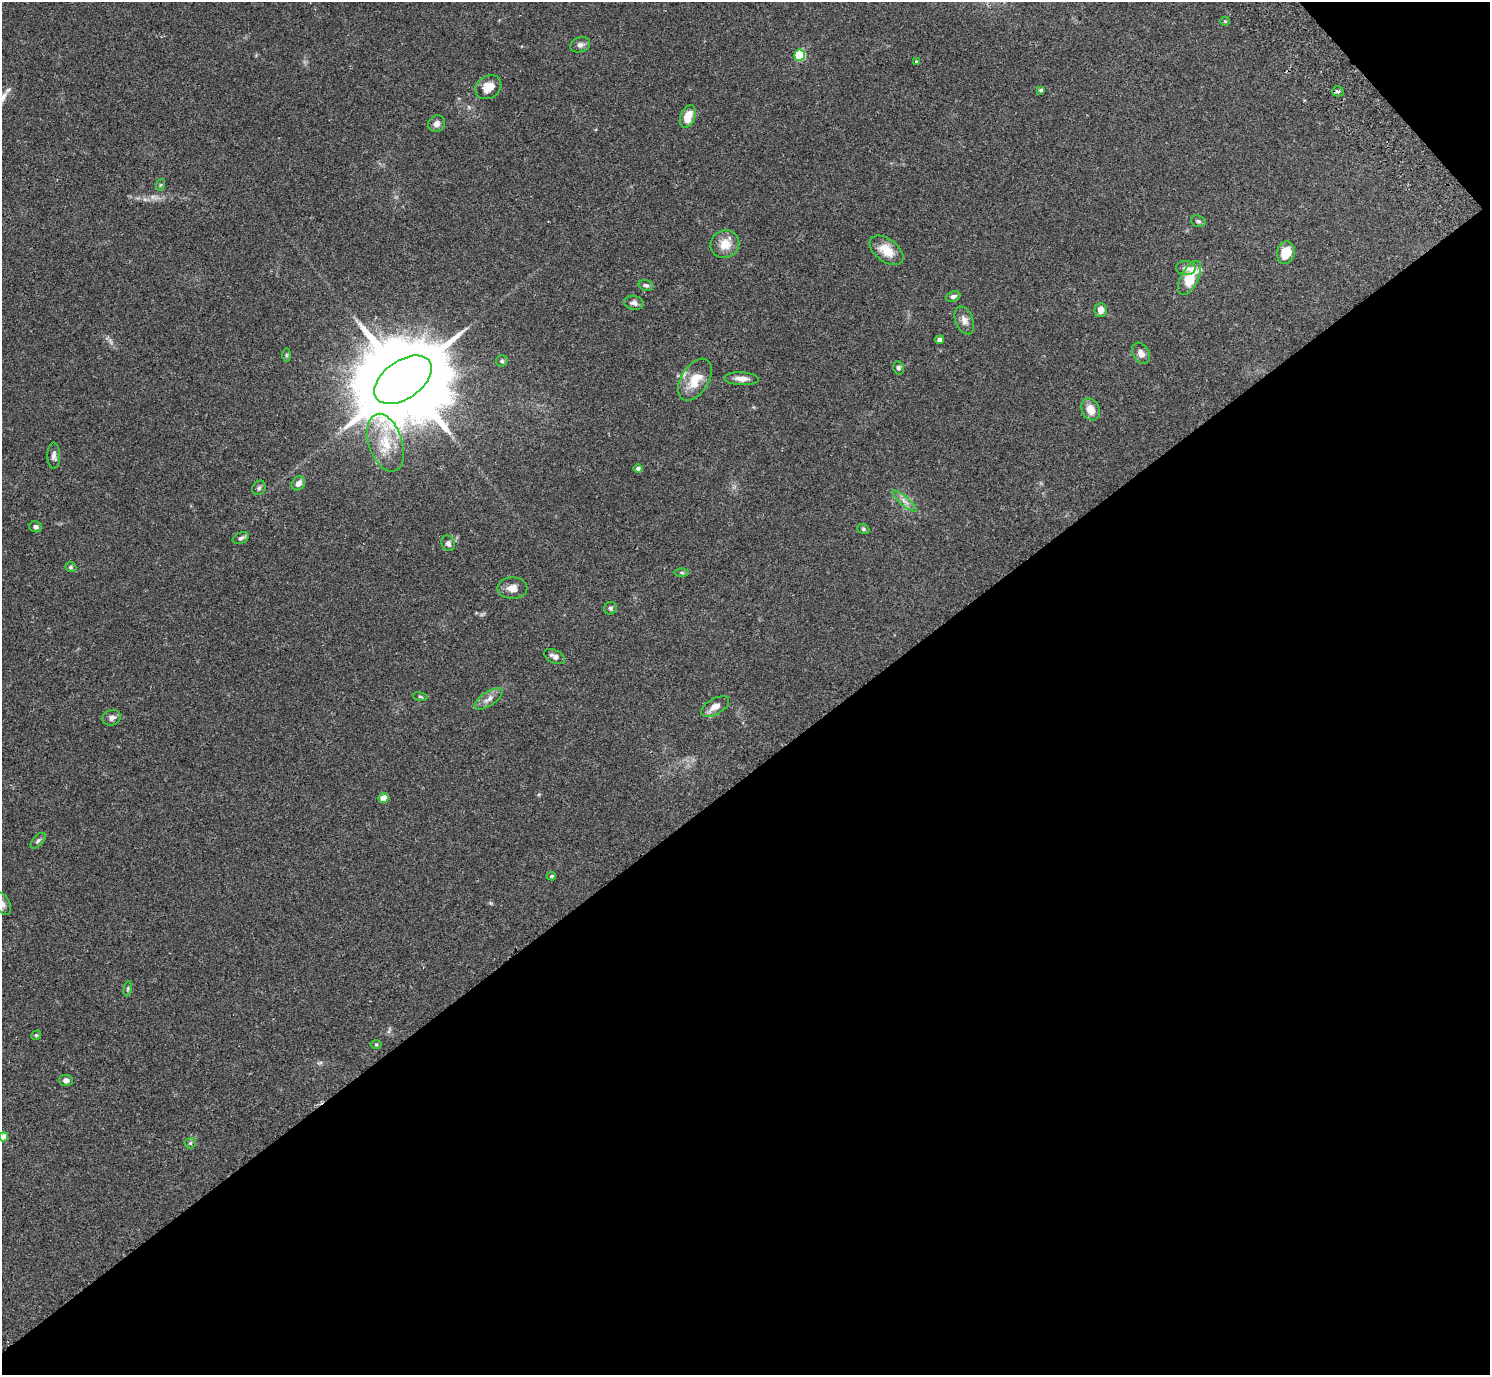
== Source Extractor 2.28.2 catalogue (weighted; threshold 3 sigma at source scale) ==
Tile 12 of 4 x 4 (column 4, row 3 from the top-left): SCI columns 4514-6001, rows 1576-2948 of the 6052 x 6035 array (HDU 1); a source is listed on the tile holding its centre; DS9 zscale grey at full resolution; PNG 1492 x 1377 px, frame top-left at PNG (2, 2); each listed source drawn as its Kron ellipse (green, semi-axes under 4 px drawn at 4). Shown black and unused: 45% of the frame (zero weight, under 2 of 3 exposures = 3% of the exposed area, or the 3 px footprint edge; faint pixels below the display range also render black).
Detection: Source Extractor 2.28.2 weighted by HDU 2 'WHT'; one run over the whole footprint, this tile lists its part. Background 0.109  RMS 0.0066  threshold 0.0297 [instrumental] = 3 sigma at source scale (4.5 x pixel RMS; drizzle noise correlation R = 1.50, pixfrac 1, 0.05/0.05 arcsec/px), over >= 5 px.
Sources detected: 60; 1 inside a brighter listed object's ellipse — not listed separately; the other 59 listed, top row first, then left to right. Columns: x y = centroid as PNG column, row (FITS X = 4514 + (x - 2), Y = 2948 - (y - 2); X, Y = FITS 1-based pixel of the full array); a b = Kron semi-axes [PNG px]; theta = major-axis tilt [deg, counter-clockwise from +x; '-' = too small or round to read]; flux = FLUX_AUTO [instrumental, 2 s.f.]
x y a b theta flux
1225 21 4 4 - 0.63
580 45 10 7 19 2.4
800 55 5 5 - 42
917 62 3 3 - 1.1
488 87 14 11 35 7.5
1041 90 4 3 - 1.2
1338 91 6 5 - 2
688 116 12 7 67 9.3
437 124 9 8 - 3
160 185 6 4 71 0.8
1198 221 8 5 -17 1.3
725 244 14 13 - 9.1
886 250 19 11 -37 11
1286 253 11 8 77 12
1186 268 10 7 -3 2.9
1190 278 18 8 63 20
646 285 7 5 -17 1.5
953 296 7 5 21 1.8
634 303 10 7 -12 2.6
1101 310 7 6 - 4.7
964 320 14 8 -69 3.8
939 340 4 4 - 2.6
1141 353 11 8 -58 3.8
286 355 6 4 -90 0.87
502 361 6 5 - 1.2
898 368 6 5 - 1.4
741 379 17 6 -3 4.7
403 380 32 19 35 14000
695 380 23 13 58 13
1091 409 11 8 -64 8
385 443 30 16 -72 20
54 456 13 6 -90 2.7
638 469 4 4 - 1.6
298 483 7 6 - 3.9
259 488 7 6 - 1.5
904 501 15 4 -40 3.2
36 527 6 5 - 1.6
863 529 6 5 - 0.97
241 538 8 5 23 1.7
448 543 8 6 -63 2.2
71 567 6 4 -20 0.93
682 573 7 4 -1 0.98
512 588 15 10 -1 5.7
610 608 6 6 - 1.3
555 657 11 6 -27 3
420 697 7 3 -9 0.78
489 699 16 7 34 4
715 706 15 8 29 5
112 718 9 7 16 2.3
383 798 5 4 - 8.8
38 841 10 5 48 1.5
551 876 5 4 - 0.9
3 904 12 7 -61 2.9
128 989 7 4 81 1
36 1035 5 4 - 0.77
376 1045 5 3 - 0.73
66 1080 7 5 -4 2.4
3 1137 5 4 - 4.6
190 1143 6 5 - 0.92
Isophote crosses this tile's border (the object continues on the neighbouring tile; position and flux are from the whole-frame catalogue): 2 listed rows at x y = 3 904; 3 1137